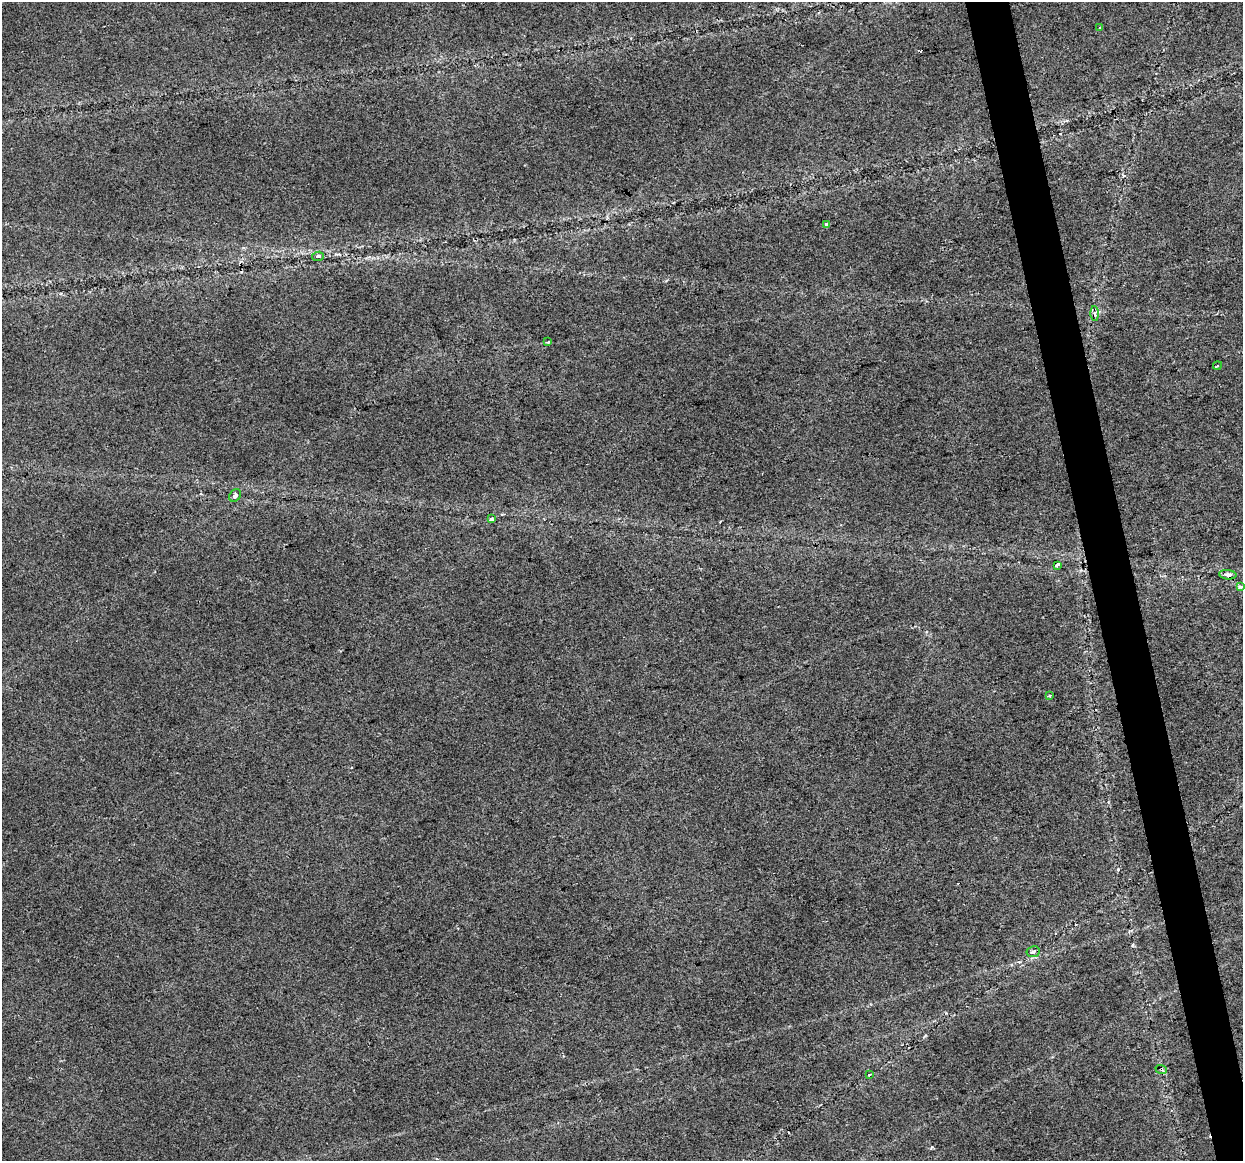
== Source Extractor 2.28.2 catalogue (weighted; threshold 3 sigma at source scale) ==
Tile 6 of 4 x 4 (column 2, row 2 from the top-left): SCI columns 1242-2482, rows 2398-3556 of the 4965 x 4747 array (HDU 1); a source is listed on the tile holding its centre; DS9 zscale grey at full resolution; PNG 1245 x 1163 px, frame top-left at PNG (2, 2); each listed source drawn as its Kron ellipse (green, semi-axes under 4 px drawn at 4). Shown black and unused: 3% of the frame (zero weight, under 2 of 3 exposures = <1% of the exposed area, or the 3 px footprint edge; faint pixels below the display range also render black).
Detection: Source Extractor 2.28.2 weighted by HDU 2 'WHT'; one run over the whole footprint, this tile lists its part. Background 0.0253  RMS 0.0084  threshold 0.0378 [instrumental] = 3 sigma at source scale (4.5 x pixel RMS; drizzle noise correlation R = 1.50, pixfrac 1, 0.0396/0.0396 arcsec/px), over >= 5 px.
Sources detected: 17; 2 cosmic-ray / hot-pixel residue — neither listed nor drawn; the other 15 listed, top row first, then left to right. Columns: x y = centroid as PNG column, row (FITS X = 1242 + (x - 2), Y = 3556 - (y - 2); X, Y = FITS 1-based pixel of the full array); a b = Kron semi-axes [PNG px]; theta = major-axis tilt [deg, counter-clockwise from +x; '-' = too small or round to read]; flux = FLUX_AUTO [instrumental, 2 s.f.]
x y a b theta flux
1100 27 3 2 - 0.9
827 224 4 4 - 6.5
318 256 6 4 9 3
1095 313 7 4 -89 1.9
547 342 3 2 - 1.3
1217 365 4 2 - 1
235 495 7 5 53 2.9
491 519 4 4 - 2.1
1057 565 4 3 - 13
1228 575 8 4 -6 3.9
1240 587 4 3 - 3.9
1049 695 3 3 - 1.4
1033 952 7 5 10 2.7
1161 1069 6 3 -18 1.2
869 1074 4 2 - 0.7
Overlapping masked pixels (flux is a lower limit): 2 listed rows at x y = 1057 565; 1161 1069
Unlisted compact peaks at least as high as the median listed source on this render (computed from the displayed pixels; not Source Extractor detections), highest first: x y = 932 1147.